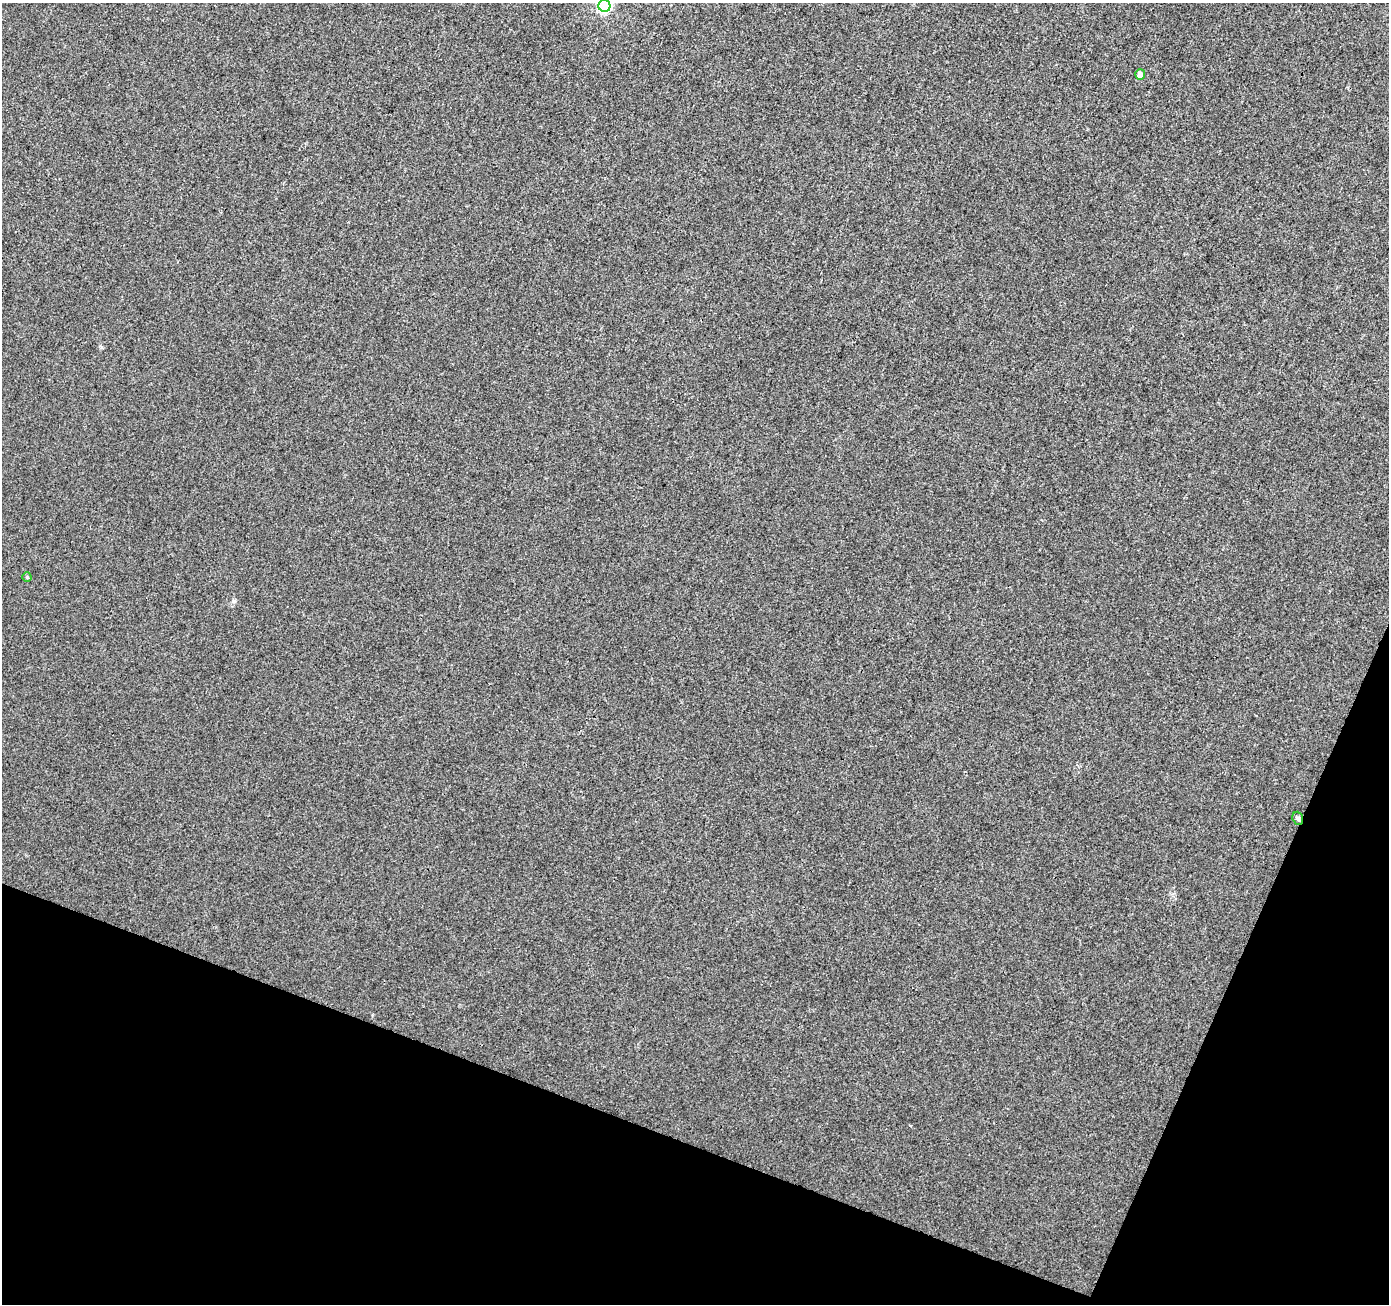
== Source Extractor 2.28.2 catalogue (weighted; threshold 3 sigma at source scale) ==
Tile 15 of 4 x 4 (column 3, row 4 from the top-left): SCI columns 2782-4168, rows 211-1512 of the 5565 x 5694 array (HDU 1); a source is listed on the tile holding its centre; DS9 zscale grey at full resolution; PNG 1391 x 1306 px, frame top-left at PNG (2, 3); each listed source drawn as its Kron ellipse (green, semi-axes under 4 px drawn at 4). Shown black and unused: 19% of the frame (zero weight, under 3 of 4 exposures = <1% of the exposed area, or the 3 px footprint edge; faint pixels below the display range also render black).
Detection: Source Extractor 2.28.2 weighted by HDU 2 'WHT'; one run over the whole footprint, this tile lists its part. Background 0.00203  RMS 0.0032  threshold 0.0146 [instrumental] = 3 sigma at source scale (4.5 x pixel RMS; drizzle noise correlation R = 1.50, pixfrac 1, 0.0396/0.0396 arcsec/px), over >= 5 px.
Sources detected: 4; all 4 listed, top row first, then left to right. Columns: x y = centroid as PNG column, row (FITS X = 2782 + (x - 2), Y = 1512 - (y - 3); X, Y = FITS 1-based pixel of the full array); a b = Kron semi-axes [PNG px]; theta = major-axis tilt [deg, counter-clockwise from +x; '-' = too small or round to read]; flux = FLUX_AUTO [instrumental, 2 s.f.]
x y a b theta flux
604 6 6 6 - 55
1140 75 5 5 - 2.5
27 577 4 4 - 0.34
1298 818 7 5 -69 0.62
Overlapping masked pixels (flux is a lower limit): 1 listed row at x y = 1298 818
Isophote crosses this tile's border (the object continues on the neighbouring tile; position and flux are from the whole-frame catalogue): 1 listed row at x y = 604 6